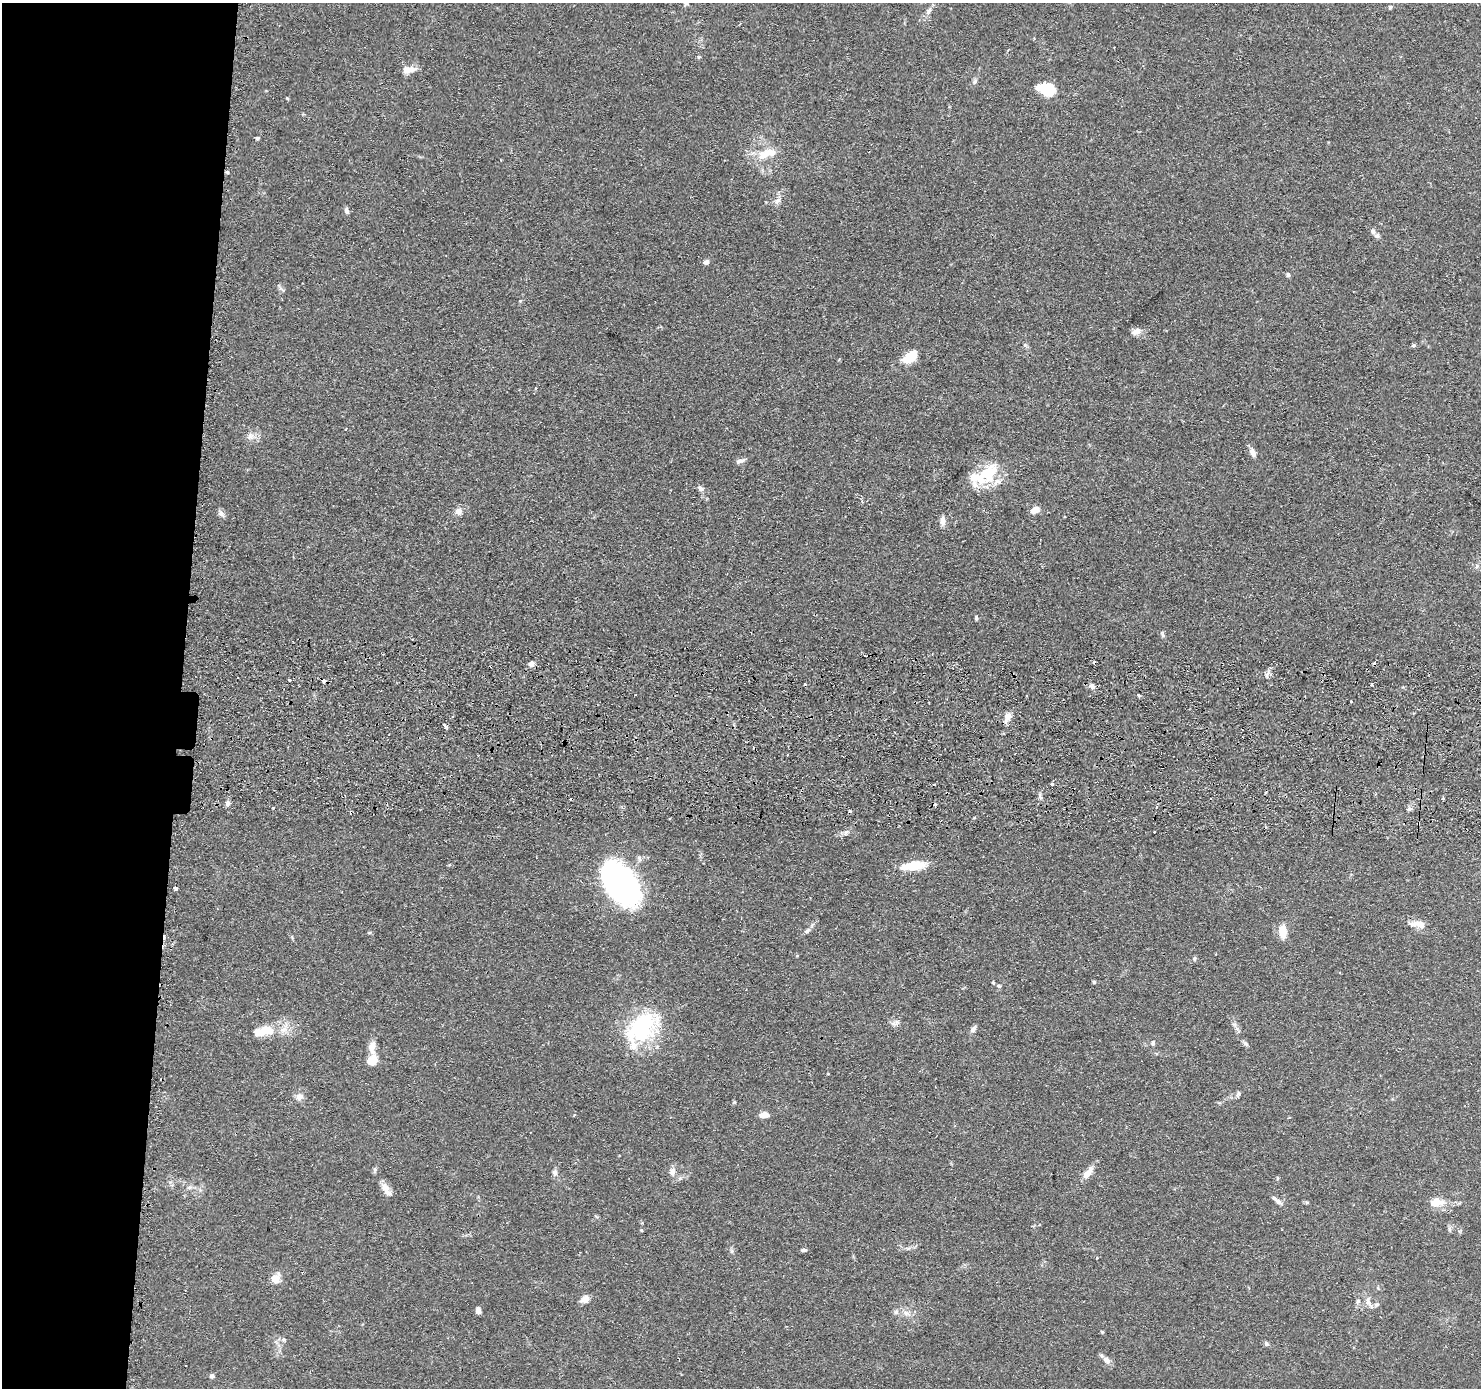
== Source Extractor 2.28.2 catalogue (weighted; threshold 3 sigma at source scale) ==
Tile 4 of 3 x 3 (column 1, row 2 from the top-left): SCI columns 69-1547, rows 1651-3036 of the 4526 x 4586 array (HDU 1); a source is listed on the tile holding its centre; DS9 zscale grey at full resolution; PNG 1483 x 1390 px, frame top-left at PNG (2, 3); no overlay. Shown black and unused: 12% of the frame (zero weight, under 2 of 3 exposures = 5% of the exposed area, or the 3 px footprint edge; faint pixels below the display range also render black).
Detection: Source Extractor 2.28.2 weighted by HDU 2 'WHT'; one run over the whole footprint, this tile lists its part. Background 0.0675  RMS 0.0058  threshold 0.0263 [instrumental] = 3 sigma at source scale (4.5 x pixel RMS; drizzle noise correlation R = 1.50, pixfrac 1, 0.05/0.05 arcsec/px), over >= 5 px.
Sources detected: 107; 3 inside a brighter object's white glare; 10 cosmic-ray / hot-pixel residue — not listed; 5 inside a brighter listed object's ellipse — not listed separately; the other 89 listed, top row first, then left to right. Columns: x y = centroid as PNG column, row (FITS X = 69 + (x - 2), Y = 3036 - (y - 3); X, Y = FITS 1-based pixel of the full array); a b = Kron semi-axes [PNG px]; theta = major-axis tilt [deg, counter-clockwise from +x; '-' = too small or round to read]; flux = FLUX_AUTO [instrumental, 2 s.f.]
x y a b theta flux
1390 7 5 4 - 0.89
928 11 11 6 58 2.5
408 70 17 7 6 4.5
974 82 8 6 71 1.4
1048 90 16 13 -35 13
257 138 5 4 - 0.83
768 152 23 10 1 9.3
227 172 4 4 - 0.9
778 201 10 7 25 2.4
347 211 9 5 -69 1.4
1373 231 7 6 - 1.7
706 262 6 5 - 2.2
1288 275 6 5 - 1.1
1136 332 14 8 19 3.3
1025 345 6 4 -72 0.85
1413 345 5 4 - 1
910 357 13 8 37 15
346 429 3 2 - 0.42
250 436 12 6 36 2.8
1253 452 11 6 -64 3.3
740 461 12 5 18 2.2
990 473 32 17 69 19
700 488 8 6 -54 1.9
1035 510 9 6 27 4.7
458 511 7 7 - 3.9
221 513 9 7 -46 2.3
943 520 11 6 88 3.1
1477 566 6 4 71 0.96
976 618 6 4 -82 0.82
1163 635 7 5 -60 1.2
531 664 7 6 - 2.7
1267 674 9 3 45 1.3
289 680 3 3 - 4.1
324 681 4 3 - 2.4
1372 684 3 3 - 0.59
1092 686 7 6 - 2.3
1139 695 3 3 - 1.4
1351 701 3 2 - 0.8
1008 716 11 8 66 4.1
445 726 7 3 -59 1.4
1052 784 3 3 - 2.8
1443 799 3 3 - 1
228 803 6 6 - 1.8
1409 809 7 5 2 1.3
974 817 4 3 - 0.86
846 832 9 5 62 1.6
1154 832 3 2 - 1.2
914 866 23 8 8 17
621 884 39 23 -53 230
176 888 4 3 - 6
1419 924 16 8 -4 6.5
807 931 11 5 38 1.9
1283 932 13 7 -87 9.4
1194 958 6 5 - 0.96
1094 982 4 4 - 0.76
998 986 7 4 -19 1.2
895 1023 11 6 26 2.2
1234 1024 7 4 -18 1.1
642 1028 49 29 48 52
973 1029 9 6 52 2
266 1030 15 9 -6 12
1153 1043 7 5 -81 1
1245 1044 8 5 -44 1.3
372 1047 16 8 85 5.3
372 1061 12 9 39 8.5
1238 1094 10 4 69 1.2
300 1096 11 8 30 3.1
574 1115 4 3 - 0.57
764 1115 9 6 7 4.5
672 1171 12 7 84 3.2
555 1172 8 7 - 1.7
1087 1173 20 8 50 4.9
386 1189 22 8 -60 4.9
1278 1201 10 6 -37 2.5
1307 1202 6 4 18 0.67
1436 1202 16 10 2 8.2
1449 1229 7 4 -88 1.1
803 1250 7 4 0 1.1
276 1278 12 10 57 5.4
585 1299 11 8 22 4
1358 1301 7 5 60 1.3
1369 1303 19 7 -56 3.7
478 1310 7 5 -75 2
896 1312 6 6 - 1.4
906 1313 10 5 -26 2.3
283 1339 6 4 -89 0.9
1266 1344 6 5 - 1.2
1106 1360 12 8 -41 2.8
212 1376 6 5 - 1.3
Overlapping masked pixels (flux is a lower limit): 1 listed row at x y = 324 681
Unlisted compact peaks at least as high as the median listed source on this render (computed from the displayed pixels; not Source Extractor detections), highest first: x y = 734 1102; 287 98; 273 808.